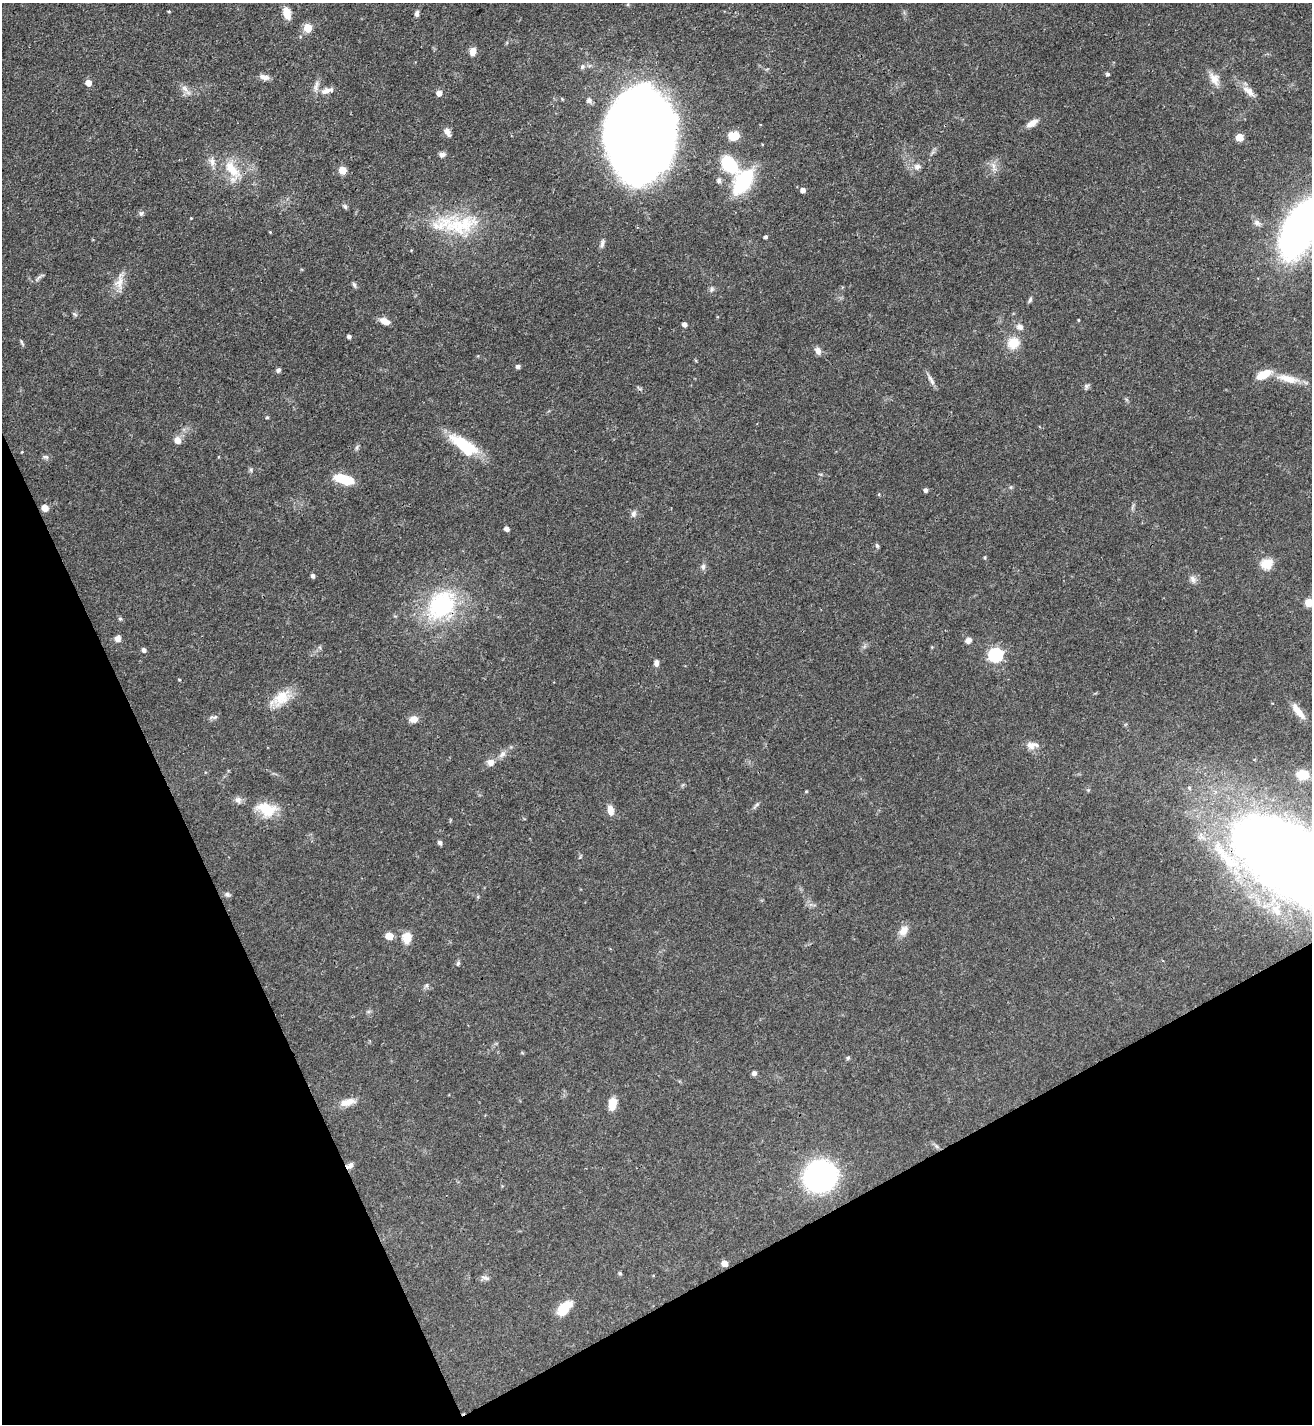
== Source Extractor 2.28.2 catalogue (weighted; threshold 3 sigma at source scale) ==
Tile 14 of 4 x 4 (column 2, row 4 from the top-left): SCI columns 1467-2776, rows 5-1426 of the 5686 x 5696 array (HDU 1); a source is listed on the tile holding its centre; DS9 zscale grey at full resolution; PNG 1314 x 1426 px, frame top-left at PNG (2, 3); no overlay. Shown black and unused: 24% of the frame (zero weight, under 3 of 4 exposures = <1% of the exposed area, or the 3 px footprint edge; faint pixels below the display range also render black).
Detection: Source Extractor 2.28.2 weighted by HDU 2 'WHT'; one run over the whole footprint, this tile lists its part. Background 0.0597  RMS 0.0039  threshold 0.0174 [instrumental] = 3 sigma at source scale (4.5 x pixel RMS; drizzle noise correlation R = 1.50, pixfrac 1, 0.05/0.05 arcsec/px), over >= 5 px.
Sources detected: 120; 1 inside a brighter object's white glare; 1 long thin detection or spike segment (spike, bleed or trail) — not listed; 2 inside a brighter listed object's ellipse — not listed separately; the other 116 listed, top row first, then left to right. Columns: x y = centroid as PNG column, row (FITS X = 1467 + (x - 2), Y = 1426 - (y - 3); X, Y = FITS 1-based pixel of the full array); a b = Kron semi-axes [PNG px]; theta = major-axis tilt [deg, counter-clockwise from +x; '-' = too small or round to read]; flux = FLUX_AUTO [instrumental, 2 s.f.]
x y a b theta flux
169 12 4 3 - 0.41
287 13 12 7 -72 5.3
417 14 8 5 79 1.2
308 28 5 5 - 12
473 52 10 7 78 2.6
582 67 6 5 - 0.76
1107 74 4 4 - 0.75
264 77 12 6 -17 2.1
1214 79 18 11 -60 3.9
88 83 5 5 - 3.5
316 86 17 5 80 1.9
185 88 11 6 -46 1.9
326 91 13 8 14 2.7
1249 91 17 9 -40 3.4
439 93 5 5 - 2.7
589 100 7 7 - 1.2
1032 123 14 7 36 3.1
639 126 67 44 86 860
447 132 10 6 -62 2.3
734 136 11 9 -1 5.2
1239 137 5 5 - 8.7
442 155 8 6 12 1.4
212 161 13 6 -82 2
729 164 13 8 -51 27
993 166 9 6 -71 1.7
917 167 10 8 5 1.8
232 169 28 12 -48 9.5
342 170 5 5 - 7.8
719 180 7 6 - 1.1
743 182 27 15 58 29
803 190 5 4 - 1.9
345 207 8 5 -63 0.75
141 213 7 6 - 0.9
191 218 3 3 - 0.27
1257 223 10 8 -42 1.6
460 225 55 27 6 28
1299 230 39 20 66 220
270 232 3 3 - 0.3
766 237 4 4 - 0.79
119 283 19 10 85 4.3
354 285 8 4 -65 0.7
711 289 8 6 72 0.94
1030 300 8 4 69 0.79
75 314 8 3 -45 0.54
383 320 10 9 - 2.1
1078 320 3 3 - 0.34
684 324 4 4 - 1.8
1020 327 9 7 -28 1.9
349 336 4 4 - 1.2
22 342 9 3 -66 0.57
1013 343 15 14 - 6.1
818 351 10 7 -66 2
518 366 5 4 - 1.2
278 370 6 5 - 0.87
1264 374 16 8 27 7.2
1288 379 30 9 -14 6.4
931 380 18 5 -61 1.7
1086 386 7 6 - 0.87
267 417 4 4 - 0.4
177 440 7 6 - 3.1
464 445 38 14 -35 15
357 447 7 4 71 0.7
22 452 4 3 - 0.3
46 457 9 5 -18 0.91
251 470 6 5 - 0.65
344 479 17 8 -16 14
926 490 4 4 - 1.2
879 494 5 3 - 0.36
45 508 5 5 - 4.6
634 514 10 7 73 1.3
507 529 4 4 - 1.8
877 545 6 4 -62 0.64
985 557 4 4 - 0.48
1267 564 6 5 - 25
703 567 9 6 88 1.2
313 576 4 4 - 1.1
1193 579 11 7 -65 1.6
1309 602 5 5 - 12
441 605 46 34 49 38
120 619 5 5 - 0.57
118 638 8 7 - 1.9
968 640 8 7 - 1.6
144 650 5 4 - 1.3
996 655 6 6 - 66
656 663 7 5 88 1.5
179 680 4 3 - 0.3
281 698 26 17 43 8.7
1298 711 24 8 -53 4.5
215 717 8 5 44 0.89
414 719 9 7 12 2.9
1031 746 12 11 - 2.8
503 754 10 7 57 1.8
491 763 9 8 - 2.2
1303 775 11 9 -5 7.3
238 800 10 9 - 1.6
266 809 23 14 -20 11
610 810 11 7 -79 3.1
440 843 5 5 - 1.2
1288 859 111 52 -24 850
227 894 8 5 -16 0.9
903 931 15 10 53 3.2
389 936 5 5 - 7.5
407 938 12 10 -85 5.1
458 963 6 5 - 0.64
427 985 7 4 90 0.72
848 1058 6 4 67 0.61
754 1073 6 5 - 1
347 1102 20 9 15 3.9
612 1104 11 7 80 6.9
936 1146 8 5 -45 0.89
350 1165 10 6 38 1.5
820 1176 21 19 31 140
724 1263 5 4 - 4.6
620 1273 5 4 - 0.59
486 1278 12 4 -16 1.1
564 1308 21 10 49 7
Overlapping masked pixels (flux is a lower limit): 3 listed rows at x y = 441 605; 1288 859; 350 1165
Isophote crosses this tile's border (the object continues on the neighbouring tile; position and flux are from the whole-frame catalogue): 4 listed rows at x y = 1299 230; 1288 379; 1309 602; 1288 859